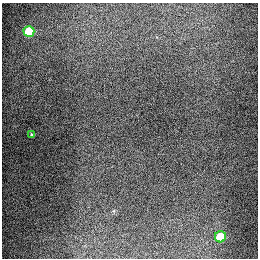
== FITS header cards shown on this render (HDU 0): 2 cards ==
NAXIS1  =                  256
NAXIS2  =                  256

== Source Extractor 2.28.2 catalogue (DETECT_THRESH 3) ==
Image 256 x 256 px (HDU 0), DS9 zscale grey, 1 PNG px = 1 image px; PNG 260 x 260 px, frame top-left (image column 1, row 256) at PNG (2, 3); each listed source drawn as its Kron ellipse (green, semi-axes under 4 px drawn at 4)
Background 1280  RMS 26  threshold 79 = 3 sigma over >= 5 px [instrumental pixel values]
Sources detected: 3; all 3 listed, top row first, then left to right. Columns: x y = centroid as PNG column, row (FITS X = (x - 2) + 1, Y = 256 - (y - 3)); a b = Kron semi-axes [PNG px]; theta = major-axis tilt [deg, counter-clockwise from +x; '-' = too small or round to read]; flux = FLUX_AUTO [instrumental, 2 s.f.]
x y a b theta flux
29 31 5 5 - 87000
32 135 3 3 - 2100
220 237 5 5 - 65000